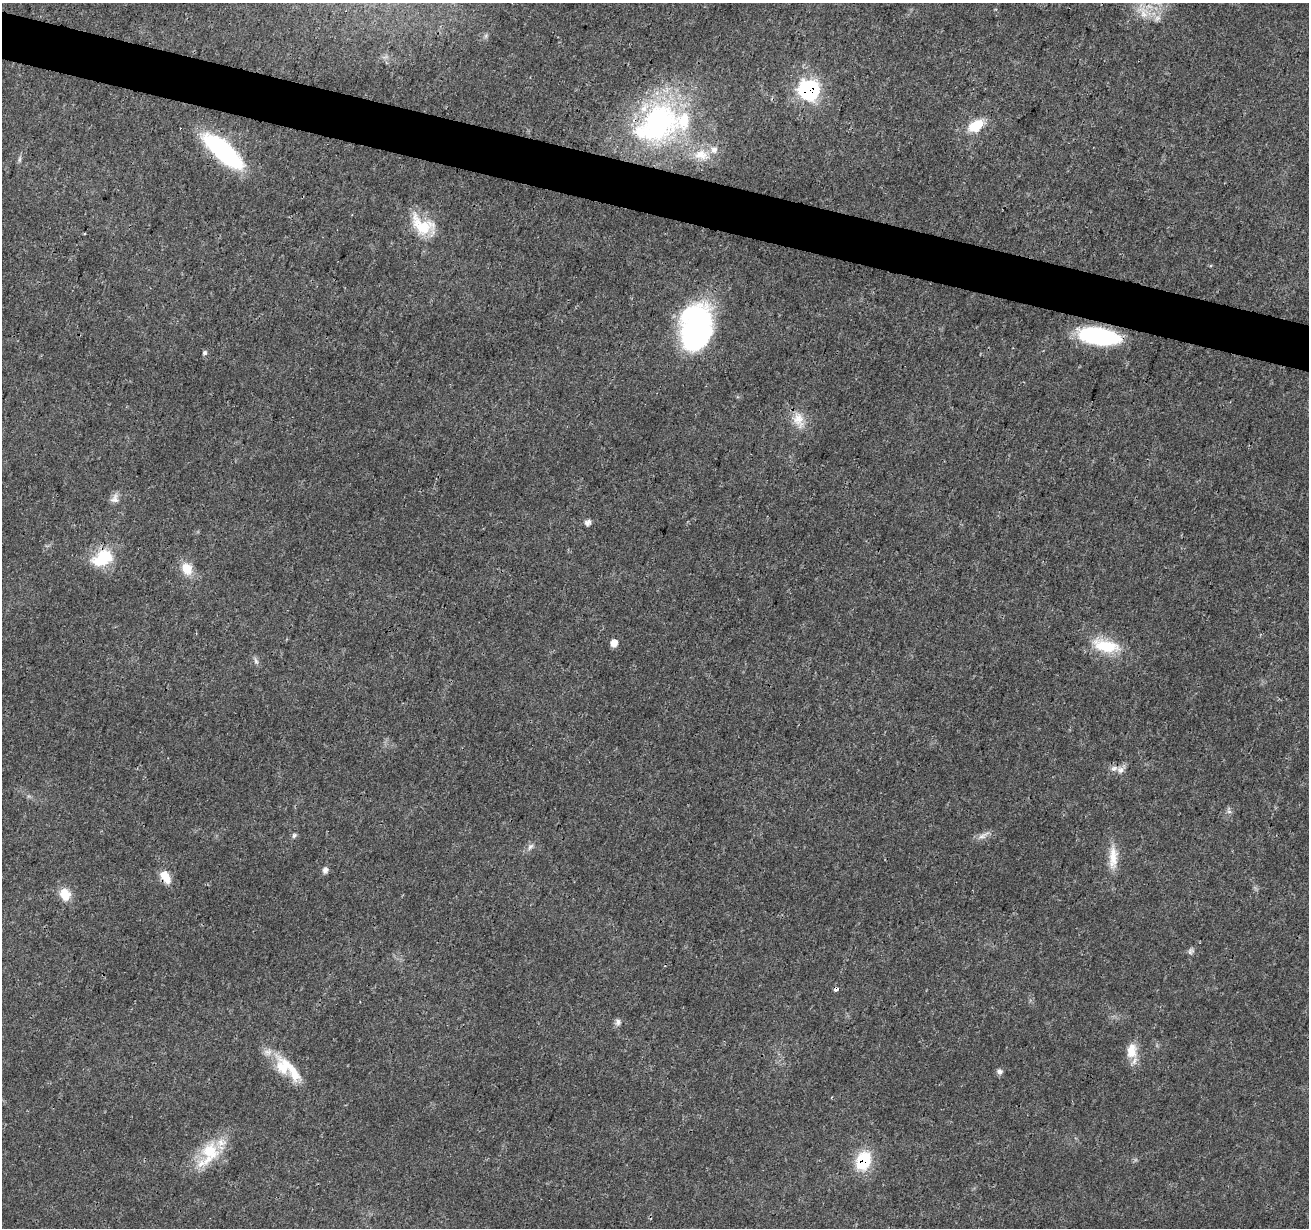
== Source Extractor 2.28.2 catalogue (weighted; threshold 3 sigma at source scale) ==
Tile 11 of 4 x 4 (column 3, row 3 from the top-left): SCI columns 2621-3927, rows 1510-2735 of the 5235 x 5407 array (HDU 1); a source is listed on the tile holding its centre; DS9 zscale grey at full resolution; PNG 1311 x 1230 px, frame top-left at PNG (2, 3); no overlay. Shown black and unused: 4% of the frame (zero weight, under 3 of 4 exposures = <1% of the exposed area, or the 3 px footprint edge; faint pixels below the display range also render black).
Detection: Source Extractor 2.28.2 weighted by HDU 2 'WHT'; one run over the whole footprint, this tile lists its part. Background 0.0247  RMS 0.0022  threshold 0.0101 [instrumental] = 3 sigma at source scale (4.5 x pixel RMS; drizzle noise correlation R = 1.50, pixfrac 1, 0.0396/0.0396 arcsec/px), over >= 5 px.
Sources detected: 47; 1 inside a brighter object's white glare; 2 cosmic-ray / hot-pixel residue — not listed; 8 inside a brighter listed object's ellipse — not listed separately; the other 36 listed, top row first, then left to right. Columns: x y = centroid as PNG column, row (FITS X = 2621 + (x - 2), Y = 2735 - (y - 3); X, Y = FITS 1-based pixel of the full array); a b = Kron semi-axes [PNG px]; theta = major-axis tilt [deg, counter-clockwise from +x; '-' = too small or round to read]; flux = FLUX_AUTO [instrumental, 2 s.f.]
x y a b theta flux
1143 12 23 12 -61 4.3
809 90 9 9 - 66
657 124 61 50 49 50
976 126 17 10 32 6.1
223 151 46 16 -42 30
701 155 24 14 -12 5
19 159 8 4 90 0.46
423 225 35 20 -33 8.2
1210 266 4 3 - 0.19
696 330 44 27 73 53
1099 336 36 14 -9 30
205 353 6 6 - 0.51
798 418 19 15 89 3.7
115 499 13 10 62 1.4
588 523 7 6 - 1
102 558 27 19 29 9
187 569 16 13 -59 3.8
614 643 8 7 - 1.8
1106 646 39 17 -13 8.4
256 661 11 5 -66 0.69
1120 770 10 9 - 1.3
1229 811 7 4 -19 0.46
294 835 6 5 - 0.5
983 835 19 6 29 1.4
530 847 11 6 48 0.91
1113 857 35 11 88 4.3
325 870 8 6 74 0.87
165 877 15 9 -58 3.5
65 895 16 13 -68 3.6
1190 951 9 7 33 0.63
618 1022 9 6 85 0.85
1132 1051 21 14 86 3.8
283 1066 28 19 -69 7.3
1000 1072 8 6 -14 0.74
210 1153 35 22 73 10
863 1161 19 14 72 11
Overlapping masked pixels (flux is a lower limit): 6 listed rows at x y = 809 90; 657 124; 223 151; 102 558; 165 877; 863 1161